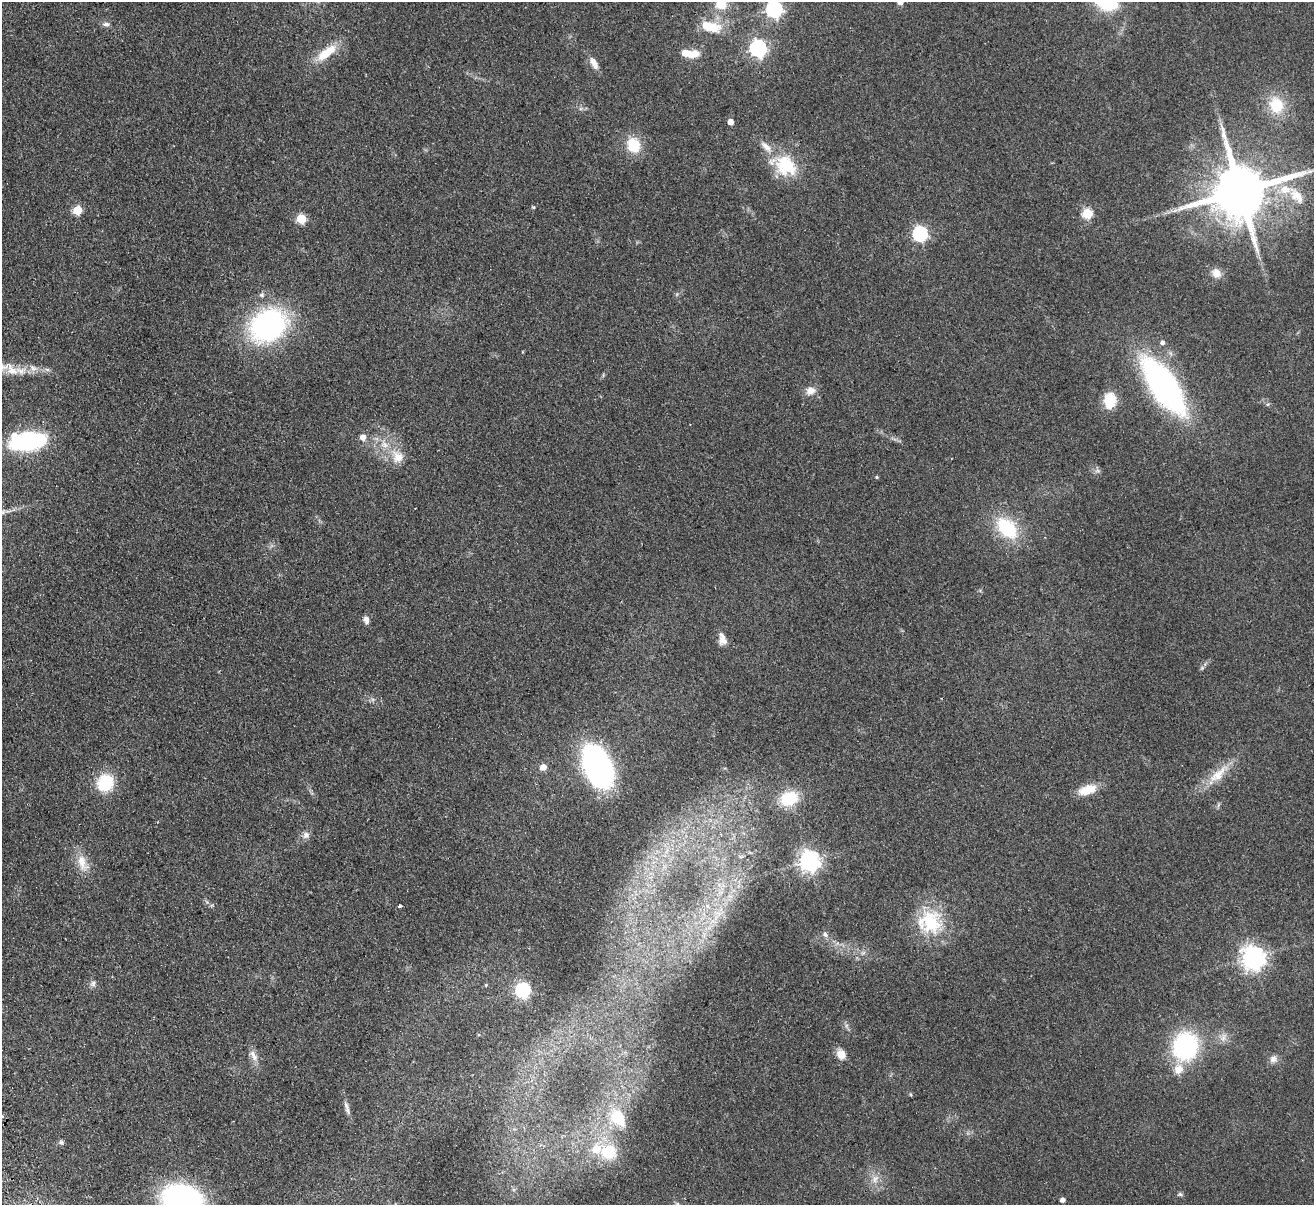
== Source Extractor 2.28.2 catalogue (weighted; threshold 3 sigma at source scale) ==
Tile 7 of 4 x 4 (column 3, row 2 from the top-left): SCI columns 2682-3993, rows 2699-3901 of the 5362 x 5274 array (HDU 1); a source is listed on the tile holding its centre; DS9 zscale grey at full resolution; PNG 1316 x 1207 px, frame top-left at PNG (2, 2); no overlay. Shown black and unused: <1% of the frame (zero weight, under 2 of 3 exposures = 3% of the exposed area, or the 3 px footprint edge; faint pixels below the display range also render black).
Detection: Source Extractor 2.28.2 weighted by HDU 2 'WHT'; one run over the whole footprint, this tile lists its part. Background 0.101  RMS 0.0086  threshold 0.0385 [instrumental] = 3 sigma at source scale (4.5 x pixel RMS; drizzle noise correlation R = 1.50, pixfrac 1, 0.05/0.05 arcsec/px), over >= 5 px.
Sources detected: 80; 1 inside a brighter object's white glare — not listed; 7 inside a brighter listed object's ellipse — not listed separately; the other 72 listed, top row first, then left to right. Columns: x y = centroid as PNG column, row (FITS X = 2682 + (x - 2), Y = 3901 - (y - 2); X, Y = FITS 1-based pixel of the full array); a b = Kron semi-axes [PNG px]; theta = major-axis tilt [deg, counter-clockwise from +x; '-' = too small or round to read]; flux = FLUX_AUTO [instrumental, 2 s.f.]
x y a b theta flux
900 2 5 5 - 6.6
721 4 12 12 - 17
774 9 7 7 - 240
106 24 10 5 0 2.8
710 26 24 11 -14 24
758 48 7 7 - 260
327 53 31 12 37 20
693 54 14 9 26 11
594 63 17 8 -61 6.5
1276 105 22 18 -69 26
731 122 4 4 - 7.1
633 145 19 16 -73 22
786 165 32 26 -41 39
1240 191 16 14 18 6300
1296 196 27 14 -49 18
533 207 5 4 - 1.2
77 210 5 5 - 32
1175 210 9 4 19 2.5
1087 214 5 5 - 46
301 219 5 5 - 38
920 234 7 6 - 170
1216 273 13 11 -41 7.4
262 295 7 6 - 2.1
268 325 36 28 32 170
1162 343 5 5 - 2.4
33 368 14 8 -27 6
12 370 21 13 -43 13
1164 386 48 19 -56 280
810 391 13 9 22 7
1110 400 17 13 89 20
363 437 6 6 - 5.4
28 441 22 11 9 180
397 456 20 16 -58 15
1097 471 7 4 18 1.8
877 477 4 4 - 0.98
1007 528 29 18 -45 48
366 620 10 7 -81 3.9
724 641 13 9 1 5.4
1202 668 5 5 - 1.3
598 766 31 18 -66 280
543 767 5 5 - 8.4
1218 774 40 12 44 20
105 783 17 15 59 38
1087 790 19 9 20 19
789 798 21 16 20 32
306 835 10 9 - 4
809 861 7 7 - 560
82 863 26 12 -69 14
399 906 3 3 - 3.3
930 922 33 31 -7 48
825 934 9 6 -40 2.9
1253 958 8 8 - 710
93 984 9 7 57 2.8
486 985 5 4 - 0.87
523 990 7 6 - 160
1223 1037 14 6 74 4.3
1185 1046 21 19 80 130
841 1054 12 10 -61 8.2
253 1055 18 8 -59 6.2
1273 1059 10 9 - 4.3
1178 1069 14 12 73 10
910 1094 5 3 - 0.85
348 1110 13 6 -71 3.9
2 1116 5 3 - 0.89
618 1118 29 19 -55 32
61 1142 7 6 - 1.7
609 1152 25 23 -18 39
875 1179 13 7 59 5.4
1180 1194 7 5 12 1.5
182 1199 29 20 -15 230
1063 1200 4 4 - 4
677 1204 7 4 18 1.4
Isophote crosses this tile's border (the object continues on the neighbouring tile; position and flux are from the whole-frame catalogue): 5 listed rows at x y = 900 2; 721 4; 774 9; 2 1116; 182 1199